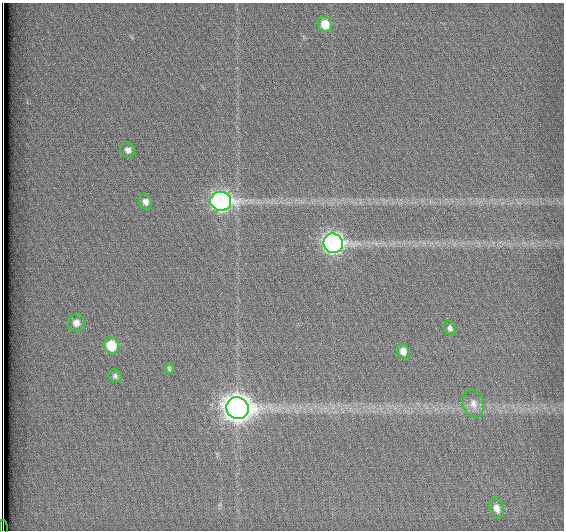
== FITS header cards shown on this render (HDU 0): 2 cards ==
NAXIS1  =                  562          / # of pixels in <axis direction>
NAXIS2  =                  528          / # of pixels in <axis direction>

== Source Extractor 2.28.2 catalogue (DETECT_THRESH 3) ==
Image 562 x 528 px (HDU 0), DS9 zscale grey, 1 PNG px = 1 image px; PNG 566 x 532 px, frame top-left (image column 1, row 528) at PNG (2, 3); each listed source drawn as its Kron ellipse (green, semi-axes under 4 px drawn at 4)
Background 1800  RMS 4.7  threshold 14.1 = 3 sigma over >= 5 px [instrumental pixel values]
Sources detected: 15; all 15 listed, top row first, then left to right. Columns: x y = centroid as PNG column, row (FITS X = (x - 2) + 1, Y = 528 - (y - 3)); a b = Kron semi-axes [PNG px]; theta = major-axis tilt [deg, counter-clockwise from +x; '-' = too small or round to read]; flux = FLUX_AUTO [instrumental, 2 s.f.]
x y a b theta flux
325 24 8 7 - 6300
128 150 8 7 - 1600
221 201 10 9 - 130000
145 202 8 6 -65 1700
333 243 10 9 - 130000
76 323 9 8 - 2500
450 328 7 6 - 1100
111 346 8 7 - 11000
403 351 7 6 - 2300
169 369 5 4 - 520
115 376 7 6 - 910
473 403 14 10 -74 3000
237 408 11 10 - 400000
496 508 10 7 -71 2900
3 528 8 2 -90 1700
At the frame edge (FLAGS 8, measured only in part): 1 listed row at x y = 3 528